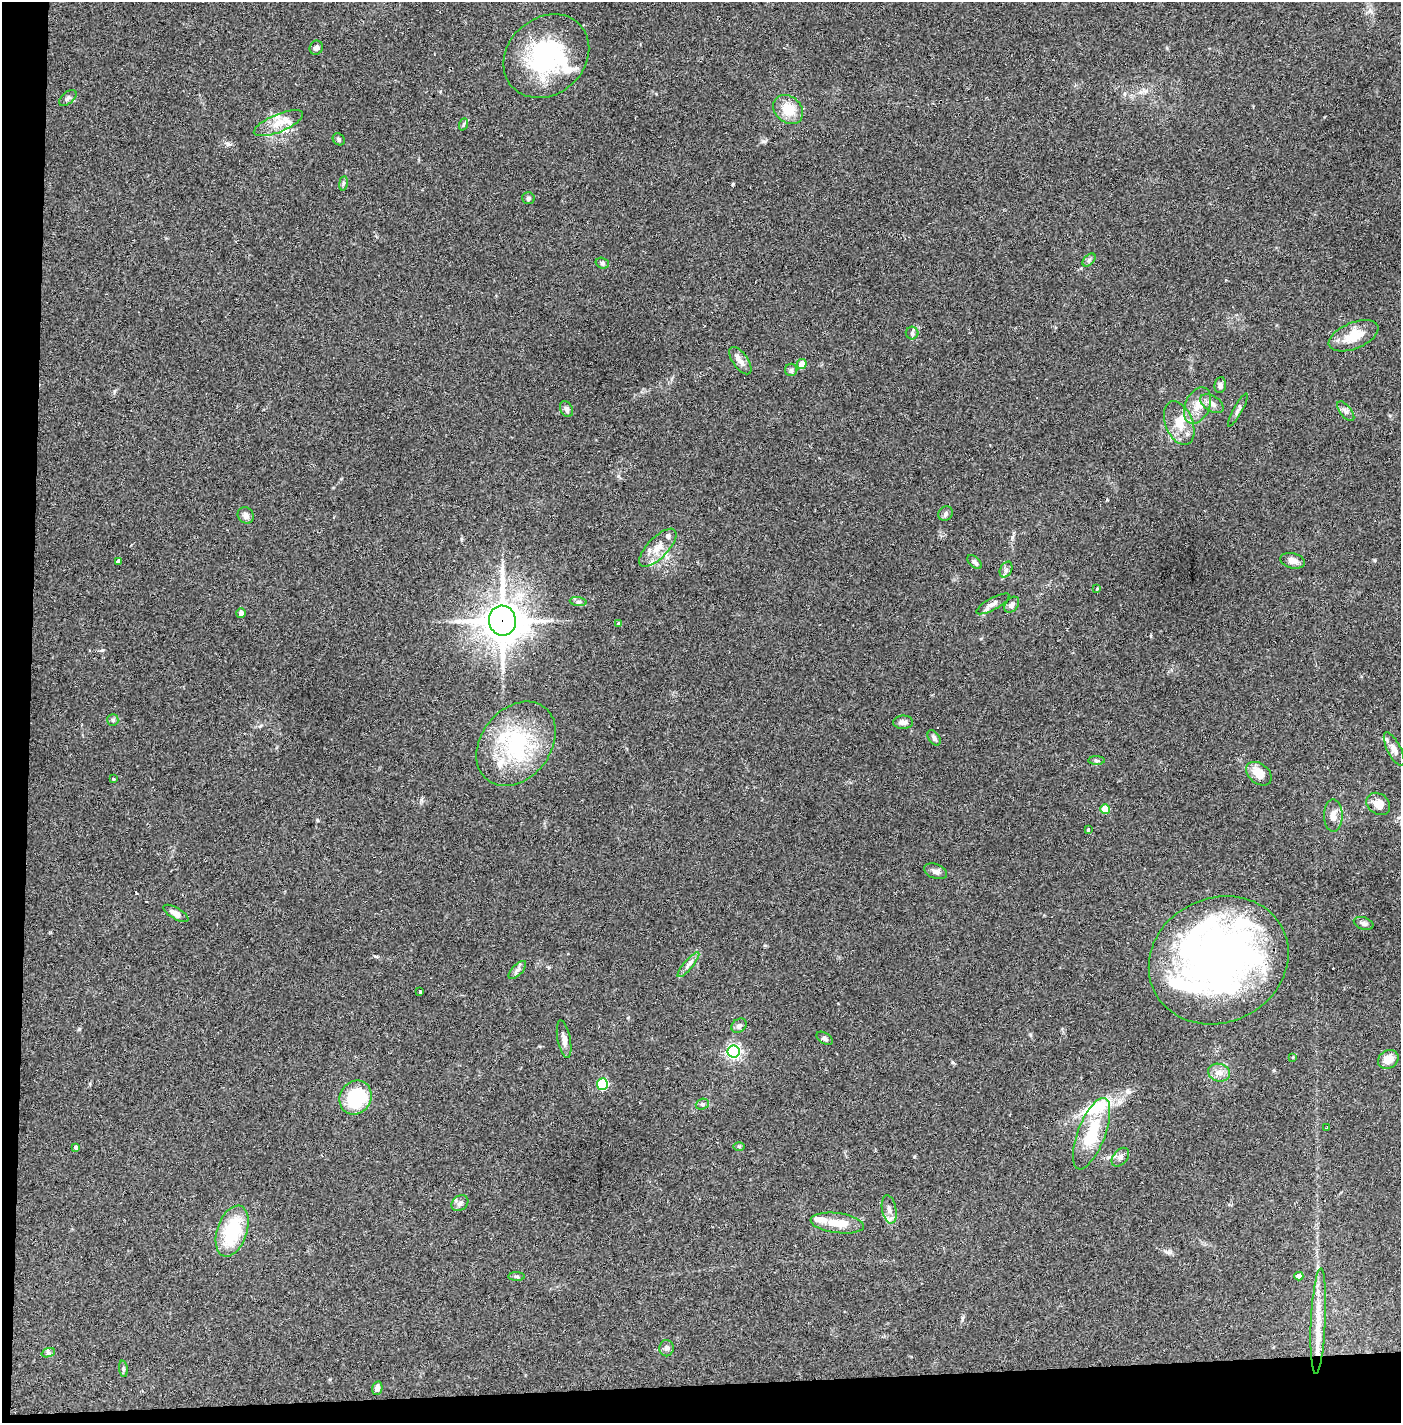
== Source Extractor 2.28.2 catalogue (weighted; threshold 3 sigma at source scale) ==
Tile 7 of 3 x 3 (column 1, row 3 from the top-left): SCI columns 62-1460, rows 41-1461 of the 4277 x 4302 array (HDU 1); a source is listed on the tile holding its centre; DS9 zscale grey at full resolution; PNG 1403 x 1425 px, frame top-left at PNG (2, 2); each listed source drawn as its Kron ellipse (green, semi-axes under 4 px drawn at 4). Shown black and unused: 5% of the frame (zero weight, under 2 of 3 exposures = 1% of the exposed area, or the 3 px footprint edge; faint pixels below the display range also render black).
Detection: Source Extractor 2.28.2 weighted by HDU 2 'WHT'; one run over the whole footprint, this tile lists its part. Background 0.0927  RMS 0.0075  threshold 0.0337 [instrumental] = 3 sigma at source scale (4.5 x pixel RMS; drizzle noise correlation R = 1.50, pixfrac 1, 0.05/0.05 arcsec/px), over >= 5 px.
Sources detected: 100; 3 inside a brighter object's white glare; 2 cosmic-ray / hot-pixel residue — neither listed nor drawn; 13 inside a brighter listed object's ellipse — not listed separately; the other 82 listed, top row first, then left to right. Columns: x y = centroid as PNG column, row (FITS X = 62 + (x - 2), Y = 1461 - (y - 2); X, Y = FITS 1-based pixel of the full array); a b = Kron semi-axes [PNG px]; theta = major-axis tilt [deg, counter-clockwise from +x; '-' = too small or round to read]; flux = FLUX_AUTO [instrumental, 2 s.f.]
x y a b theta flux
316 48 7 6 - 2.2
546 56 46 38 41 83
68 98 10 6 42 2.1
788 109 16 13 -41 15
278 123 26 9 23 11
464 124 6 4 70 1.2
339 139 6 5 - 1.3
343 183 7 3 81 1.1
528 198 6 6 - 1.4
1089 260 8 4 45 1.7
602 263 7 5 -17 1.4
912 333 6 6 - 1.8
1353 336 26 13 22 16
740 361 16 7 -55 4.7
802 364 5 4 - 9
791 370 6 6 - 1.5
1220 385 8 6 81 1.9
1212 404 13 7 -33 4.1
1197 406 19 12 66 10
566 409 8 6 -64 2.4
1238 410 19 4 61 2.5
1346 411 12 5 -52 2.6
1179 423 23 13 -68 14
945 514 8 6 50 2
246 515 8 7 - 3.5
658 548 24 10 46 10
119 561 4 3 - 12
1293 561 12 7 -14 4.3
975 562 8 5 -42 2.3
1006 570 8 5 62 2.1
1097 589 3 3 - 2.9
578 602 8 4 -7 1.7
993 604 19 6 29 4.2
1012 605 9 6 49 2.8
241 613 5 4 - 3.1
502 621 15 13 -82 1800
619 624 4 3 - 5.1
113 720 6 5 - 1.5
903 722 10 6 1 2.9
934 738 8 5 -57 1.9
516 744 46 34 51 72
1394 749 18 7 -63 4.7
1097 760 8 4 -1 1.4
1259 774 14 10 -38 11
113 779 3 3 - 5.1
1378 804 13 10 -36 7.1
1105 809 5 4 - 13
1333 816 16 9 -90 6.2
1088 830 3 3 - 1.9
936 871 12 7 -19 3.4
176 913 14 5 -31 4.6
1364 923 10 6 -20 2.1
1219 960 71 62 26 370
688 965 16 4 49 3.3
517 970 11 5 47 2.5
420 992 3 3 - 1.9
739 1026 8 6 40 2.5
825 1038 9 5 -33 1.9
564 1039 19 6 -80 4.5
734 1051 6 6 - 190
1293 1057 3 3 - 0.57
1388 1059 11 9 34 9.5
1219 1073 11 9 -15 4.7
602 1084 6 5 - 66
356 1098 17 15 59 44
702 1104 7 5 18 1.6
1327 1128 3 3 - 6.1
1092 1134 38 13 69 32
76 1147 4 4 - 2
739 1147 6 4 0 0.89
1120 1157 10 7 50 2.7
460 1203 9 7 39 2.7
889 1209 14 7 -79 4.1
837 1223 27 10 -7 15
232 1231 26 15 71 41
516 1276 8 4 -1 1.2
1299 1276 4 4 - 5.1
1318 1321 53 7 87 16
667 1348 8 7 - 2.4
48 1353 7 4 19 1.5
123 1369 8 4 -82 1.3
377 1388 7 5 76 3.3
Overlapping masked pixels (flux is a lower limit): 1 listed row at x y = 502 621
Unlisted compact peaks at least as high as the median listed source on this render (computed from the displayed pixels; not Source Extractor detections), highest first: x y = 228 144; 102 650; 79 1029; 763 141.